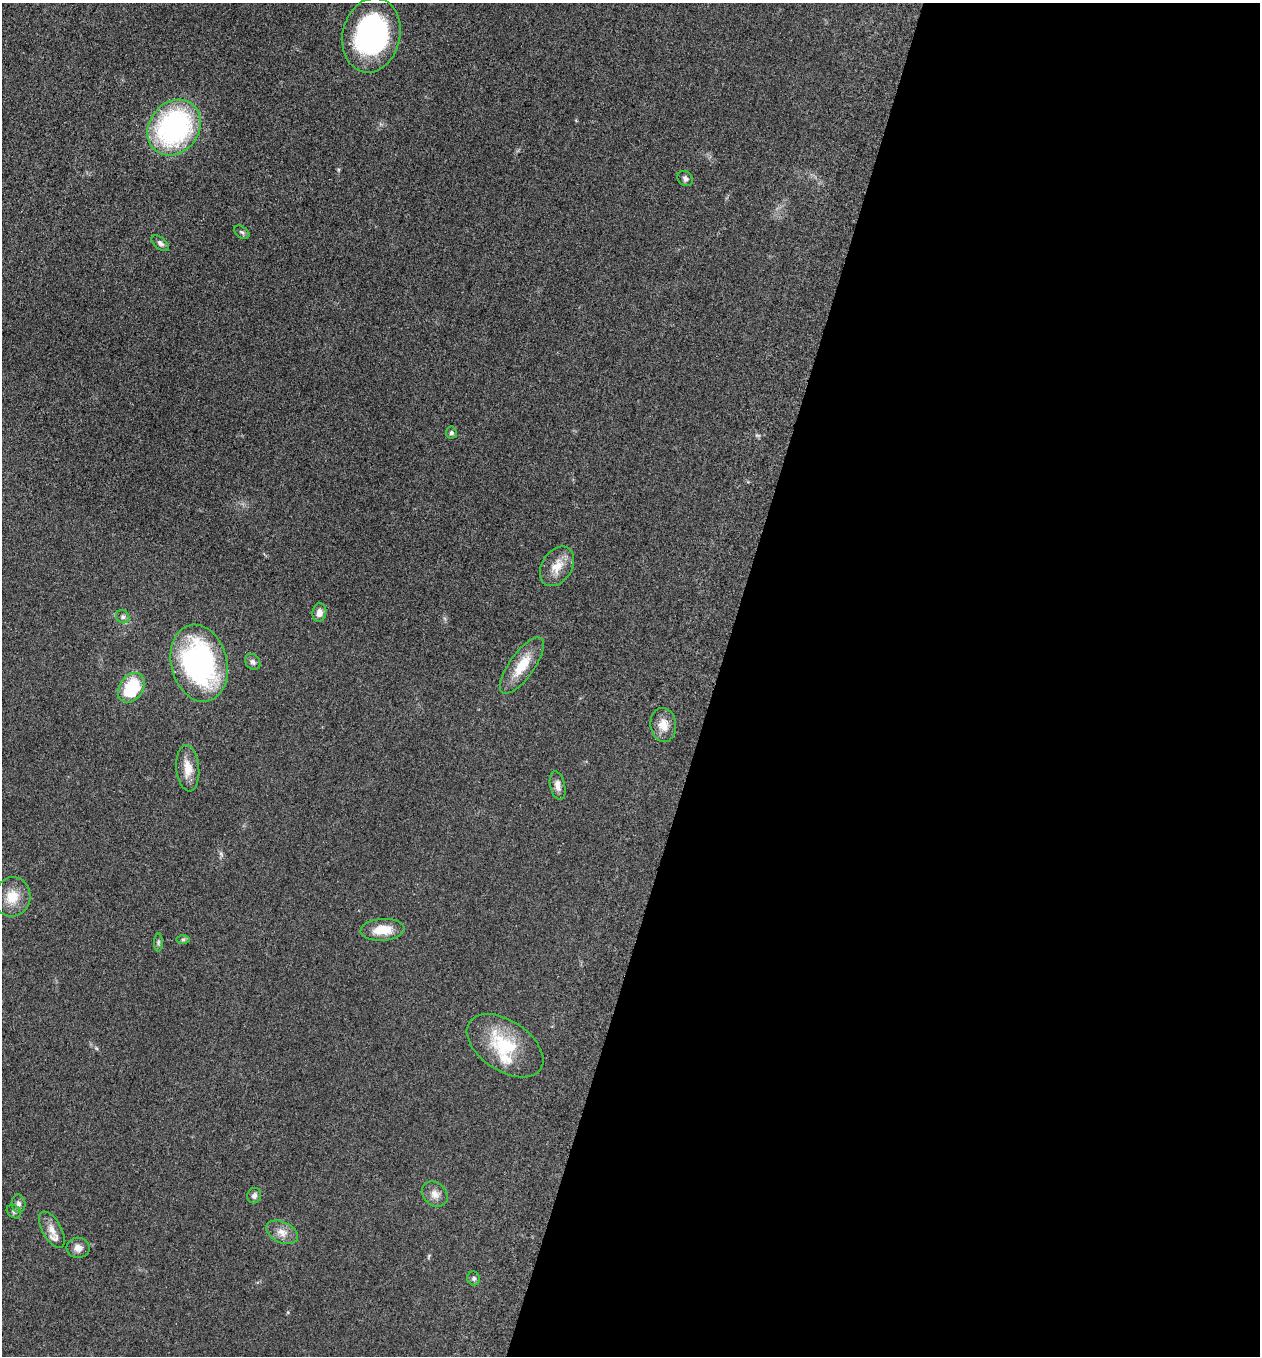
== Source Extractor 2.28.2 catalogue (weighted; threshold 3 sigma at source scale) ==
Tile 12 of 4 x 4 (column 4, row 3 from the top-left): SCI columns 3973-5230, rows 1371-2724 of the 5509 x 5463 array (HDU 1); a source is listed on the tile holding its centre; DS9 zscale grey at full resolution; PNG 1262 x 1358 px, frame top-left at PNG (2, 3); each listed source drawn as its Kron ellipse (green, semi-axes under 4 px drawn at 4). Shown black and unused: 43% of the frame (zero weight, under 3 of 5 exposures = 3% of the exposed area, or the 3 px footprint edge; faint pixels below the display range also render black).
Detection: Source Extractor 2.28.2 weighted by HDU 2 'WHT'; one run over the whole footprint, this tile lists its part. Background 0.0603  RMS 0.0062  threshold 0.028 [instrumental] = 3 sigma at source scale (4.5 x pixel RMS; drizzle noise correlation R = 1.50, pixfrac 1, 0.05/0.05 arcsec/px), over >= 5 px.
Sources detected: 30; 1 inside a brighter listed object's ellipse — not listed separately; the other 29 listed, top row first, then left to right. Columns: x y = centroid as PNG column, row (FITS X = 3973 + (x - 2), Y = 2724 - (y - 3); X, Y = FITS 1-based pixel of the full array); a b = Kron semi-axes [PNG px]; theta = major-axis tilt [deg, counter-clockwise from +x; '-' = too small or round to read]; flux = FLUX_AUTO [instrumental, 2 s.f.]
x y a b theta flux
371 35 38 28 77 120
174 127 30 24 51 110
685 179 8 7 - 2.1
242 232 8 5 -38 1.4
160 243 10 5 -39 2.1
451 433 6 5 - 1.4
557 566 21 15 57 9.9
319 612 9 7 82 4.1
123 617 7 6 - 1.7
253 662 9 7 -49 2
199 663 39 28 -76 120
522 665 33 12 54 15
131 688 16 11 56 33
663 725 17 13 -82 7.4
188 768 23 11 -84 8.7
558 785 14 7 -77 3.8
12 897 20 18 72 12
383 930 22 11 4 12
183 940 7 4 0 1
158 943 9 4 89 1.2
505 1046 43 25 -34 33
435 1194 14 11 -45 4.7
254 1196 8 7 - 2
18 1204 9 7 -87 2.2
14 1212 8 6 -38 1.4
52 1230 20 9 -60 6.3
282 1232 17 10 -25 5.8
78 1248 11 10 - 3.9
474 1278 7 6 - 1.5